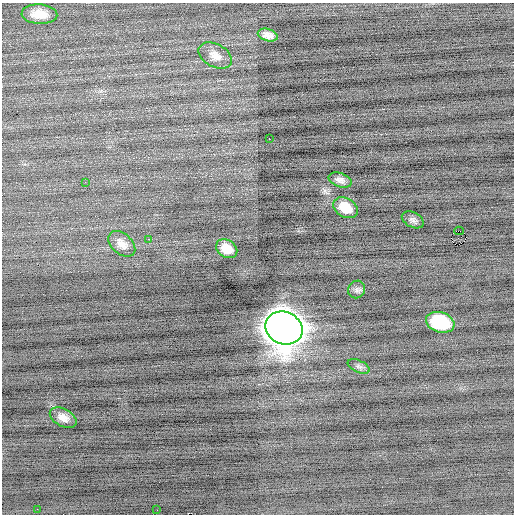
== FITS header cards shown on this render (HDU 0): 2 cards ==
NAXIS1  =                  512 / Axis length
NAXIS2  =                  512 / Axis length

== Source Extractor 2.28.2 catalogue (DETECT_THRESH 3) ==
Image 512 x 512 px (HDU 0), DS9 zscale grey, 1 PNG px = 1 image px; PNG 516 x 516 px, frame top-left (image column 1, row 512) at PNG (2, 3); each listed source drawn as its Kron ellipse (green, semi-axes under 4 px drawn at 4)
Background -0.226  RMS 0.77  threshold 2.32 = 3 sigma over >= 5 px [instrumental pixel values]
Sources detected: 20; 1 with non-positive FLUX_AUTO (blend fragments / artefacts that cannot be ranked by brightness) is neither listed nor drawn; the other 19 listed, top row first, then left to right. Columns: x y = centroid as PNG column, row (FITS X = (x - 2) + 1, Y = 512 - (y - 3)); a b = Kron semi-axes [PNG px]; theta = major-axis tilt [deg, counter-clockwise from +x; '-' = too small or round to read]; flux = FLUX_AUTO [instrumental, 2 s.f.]
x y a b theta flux
39 14 18 9 -3 790
268 35 10 6 -16 330
215 56 18 11 -29 530
269 139 3 2 - 380
340 180 12 7 -19 280
85 182 2 2 - 150
345 208 13 9 -29 990
413 220 12 7 -28 190
459 231 5 2 - 340
148 239 3 2 - 170
122 244 15 10 -41 480
227 249 11 8 -32 780
356 289 9 8 - 190
440 322 14 10 -16 3700
284 328 19 16 -25 140000
359 366 12 6 -24 150
63 418 14 9 -28 430
37 509 2 2 - 100
157 510 2 2 - 29
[1 non-positive-flux detection neither listed nor drawn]